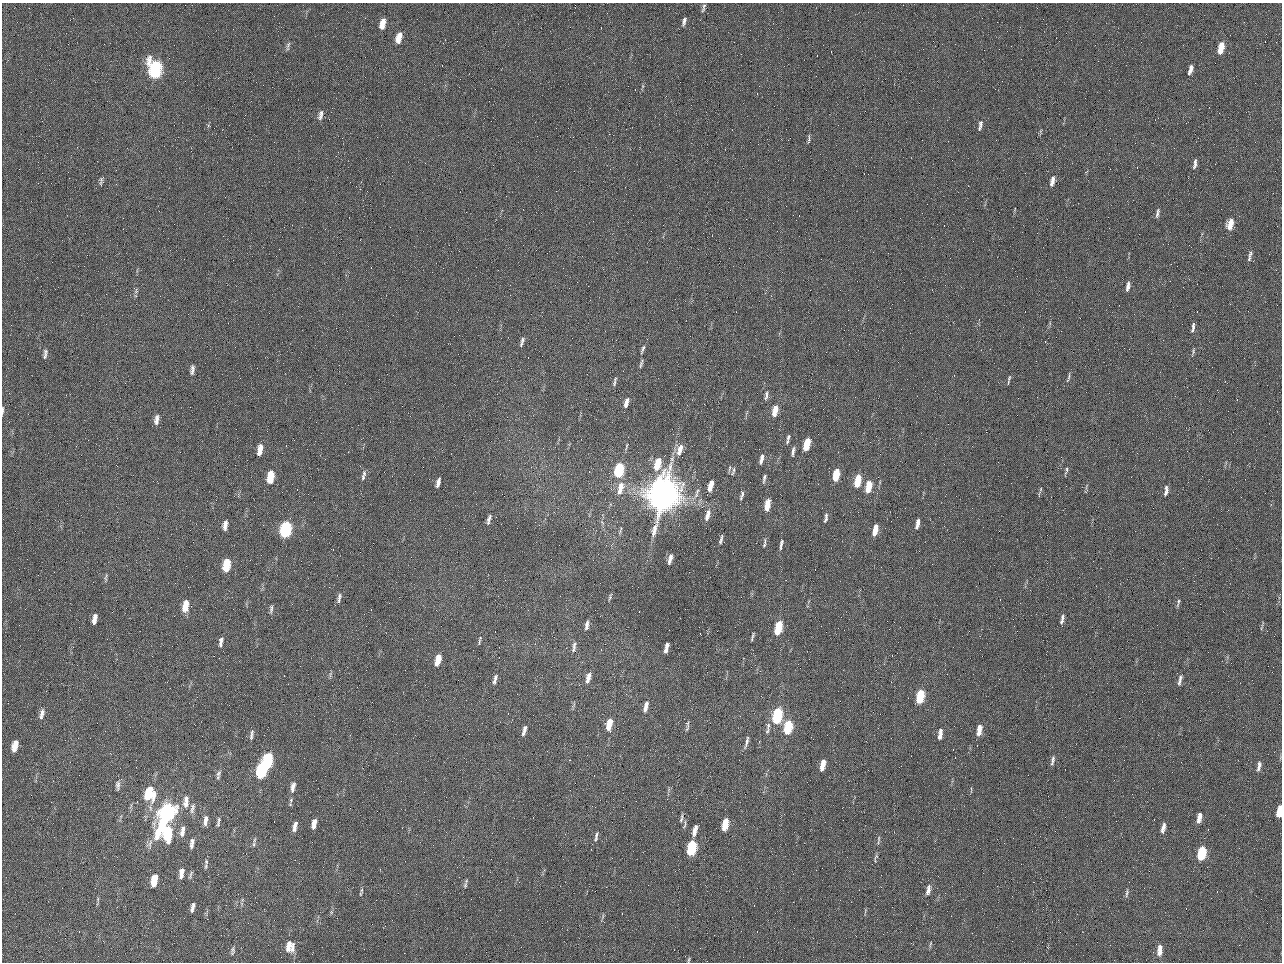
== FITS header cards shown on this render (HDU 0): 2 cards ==
NAXIS1  =                 1280 / length of data axis 1
NAXIS2  =                  960 / length of data axis 2

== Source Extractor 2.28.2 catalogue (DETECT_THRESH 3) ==
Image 1280 x 960 px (HDU 0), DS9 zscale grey, 1 PNG px = 1 image px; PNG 1284 x 964 px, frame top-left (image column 1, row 960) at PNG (2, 3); no overlay
Background 2560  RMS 180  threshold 553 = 3 sigma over >= 5 px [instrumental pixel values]
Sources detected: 175; all 175 listed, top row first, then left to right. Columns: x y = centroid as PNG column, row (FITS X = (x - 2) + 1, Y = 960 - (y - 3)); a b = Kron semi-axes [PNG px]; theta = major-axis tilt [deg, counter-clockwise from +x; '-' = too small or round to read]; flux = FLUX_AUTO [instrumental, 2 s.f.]
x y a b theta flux
703 8 13 4 74 3.6e+04
684 21 11 4 74 4.3e+04
383 22 9 6 62 1.0e+05
382 26 7 5 87 6.1e+04
399 38 12 6 75 1.3e+05
288 45 11 5 71 3.6e+04
1221 48 12 5 78 2.2e+05
984 50 2 2 - 6.2e+04
155 69 13 8 -85 2.2e+06
1190 70 11 5 74 6.8e+04
643 86 6 4 71 1.7e+04
321 115 14 6 75 5.7e+04
980 125 13 5 79 4.8e+04
808 139 14 3 85 2.8e+04
1195 163 13 4 80 4.6e+04
101 179 8 6 -78 3.2e+04
1052 181 13 6 77 7.5e+04
1157 213 13 4 77 4.0e+04
1230 224 12 7 75 1.6e+05
1250 256 14 4 75 4.2e+04
1128 284 8 4 68 3.4e+04
1128 288 11 5 58 4.1e+04
136 291 6 5 - 2.3e+04
1193 327 13 4 81 4.5e+04
522 340 8 5 63 2.9e+04
521 344 9 4 65 2.4e+04
643 349 15 4 71 3.4e+04
1193 351 9 4 90 2.2e+04
45 356 10 5 82 3.7e+04
641 364 13 4 74 2.8e+04
192 370 11 5 82 4.7e+04
1009 378 9 4 69 2.4e+04
1068 378 14 4 75 2.9e+04
615 381 11 3 77 2.7e+04
766 394 10 5 83 4.3e+04
626 402 10 5 74 6.7e+04
2 410 10 3 88 2.8e+04
775 411 12 5 77 1.7e+05
157 418 9 7 61 4.4e+04
156 421 9 7 76 5.3e+04
986 432 2 2 - 8.0e+03
788 437 9 5 78 3.5e+04
807 444 10 5 76 3.5e+05
626 446 9 3 79 1.7e+04
260 450 11 5 80 1.2e+05
680 450 16 7 70 1.2e+05
793 451 14 5 81 4.7e+04
761 459 12 5 76 6.5e+04
658 464 13 6 75 3.0e+05
619 470 10 5 78 9.8e+05
734 470 9 5 90 3.5e+04
1066 470 11 4 73 2.8e+04
364 474 8 5 -77 3.1e+04
836 475 11 5 80 3.2e+05
270 477 11 6 82 3.3e+05
363 477 8 5 -83 2.7e+04
764 478 11 4 77 3.4e+04
858 481 12 5 78 3.4e+05
438 482 9 4 73 6.2e+04
710 486 11 5 73 1.5e+05
868 487 12 5 79 2.6e+05
620 488 17 7 76 1.5e+05
1041 489 7 4 80 2.1e+04
697 491 9 6 57 4.1e+04
1166 491 13 5 81 5.7e+04
663 495 23 16 71 1.2e+07
742 495 11 4 74 3.4e+04
767 505 11 5 80 2.2e+05
708 515 16 6 73 9.7e+04
826 518 14 5 81 4.3e+04
489 519 14 5 73 5.1e+04
918 522 7 5 78 4.8e+04
225 525 10 4 81 6.7e+04
917 526 7 4 66 3.9e+04
286 529 11 6 78 1.9e+06
875 530 11 4 78 1.7e+05
721 539 11 4 77 3.5e+04
781 544 14 4 80 4.4e+04
764 545 7 5 80 2.4e+04
670 559 12 4 76 7.9e+04
226 565 10 5 82 4.6e+05
106 577 11 4 78 2.6e+04
610 597 9 3 75 2.0e+04
339 598 13 4 83 4.0e+04
1178 602 13 3 76 2.5e+04
185 606 12 6 81 2.2e+05
271 609 11 4 83 3.3e+04
95 617 8 5 90 5.0e+04
1062 617 9 5 74 3.5e+04
94 621 8 6 82 5.4e+04
1062 621 8 5 61 3.5e+04
587 624 10 5 66 4.5e+04
821 626 2 2 - 4.3e+03
586 627 7 5 44 2.9e+04
1262 627 12 2 73 1.5e+04
778 628 11 5 76 5.7e+05
752 637 9 2 72 2.1e+04
479 640 9 3 77 2.3e+04
221 642 13 5 82 4.9e+04
574 647 15 5 78 5.0e+04
666 648 10 4 77 8.1e+04
438 660 11 5 73 2.0e+05
330 674 10 3 79 2.0e+04
588 678 13 5 75 9.3e+04
495 679 11 4 75 4.6e+04
1180 680 13 4 76 4.9e+04
920 696 10 5 79 6.1e+05
646 705 9 5 87 5.9e+04
645 709 10 5 -85 4.9e+04
42 714 13 5 75 5.8e+04
777 716 11 5 78 1.4e+06
688 724 12 5 87 3.1e+04
609 725 13 6 78 2.1e+05
768 726 9 6 -74 4.2e+04
788 727 10 5 77 7.2e+05
525 729 10 5 76 4.7e+04
979 730 11 5 79 1.4e+05
767 731 8 5 69 2.8e+04
252 732 10 4 -83 2.6e+04
523 733 6 5 - 2.6e+04
940 734 12 5 82 8.5e+04
251 737 9 4 -86 2.8e+04
746 742 16 4 75 5.0e+04
15 746 10 5 76 1.6e+05
1052 760 13 4 79 3.9e+04
267 761 11 6 81 1.4e+06
822 765 11 4 77 1.5e+05
1259 766 14 5 80 5.5e+04
262 770 11 6 83 1.5e+06
218 774 10 6 69 4.0e+04
118 785 14 6 88 4.9e+04
293 787 16 7 81 9.5e+04
149 793 15 10 87 4.9e+05
186 802 17 8 82 1.1e+05
192 808 16 6 79 5.5e+04
1279 812 10 4 81 2.4e+05
166 814 22 8 66 3.3e+06
681 818 13 4 78 3.3e+04
1199 818 12 5 79 9.4e+04
206 821 14 5 83 7.3e+04
218 822 14 4 81 3.5e+04
314 822 7 5 83 6.8e+04
685 824 13 4 77 2.8e+04
725 824 10 5 76 3.3e+05
295 826 11 4 77 7.6e+04
314 826 5 5 - 4.0e+04
1163 828 12 5 75 7.1e+04
695 830 11 4 76 1.0e+05
182 831 15 6 81 8.6e+04
167 833 12 7 87 7.3e+05
596 836 14 4 76 3.9e+04
254 840 10 4 79 2.7e+04
878 840 13 3 85 2.7e+04
192 843 13 5 83 5.8e+04
691 848 11 5 76 1.1e+06
1201 853 10 5 79 7.0e+05
876 858 13 4 73 2.7e+04
206 862 9 5 86 3.4e+04
181 874 12 5 82 9.6e+04
191 874 12 3 66 2.2e+04
154 880 10 5 79 2.8e+05
465 885 10 5 83 2.8e+04
362 890 9 4 88 2.5e+04
928 890 14 5 77 7.3e+04
1127 893 13 4 82 3.3e+04
98 899 6 4 72 1.8e+04
192 907 10 4 76 5.6e+04
331 912 6 4 90 2.0e+04
289 944 8 5 63 4.7e+04
930 944 9 3 75 1.6e+04
293 947 15 6 88 7.1e+04
288 949 8 6 43 5.5e+04
1159 950 14 6 82 1.1e+05
233 951 10 5 82 2.8e+04
689 960 8 3 66 1.7e+04
At the frame edge (FLAGS 8, measured only in part): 3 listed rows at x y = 2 410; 1279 812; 689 960